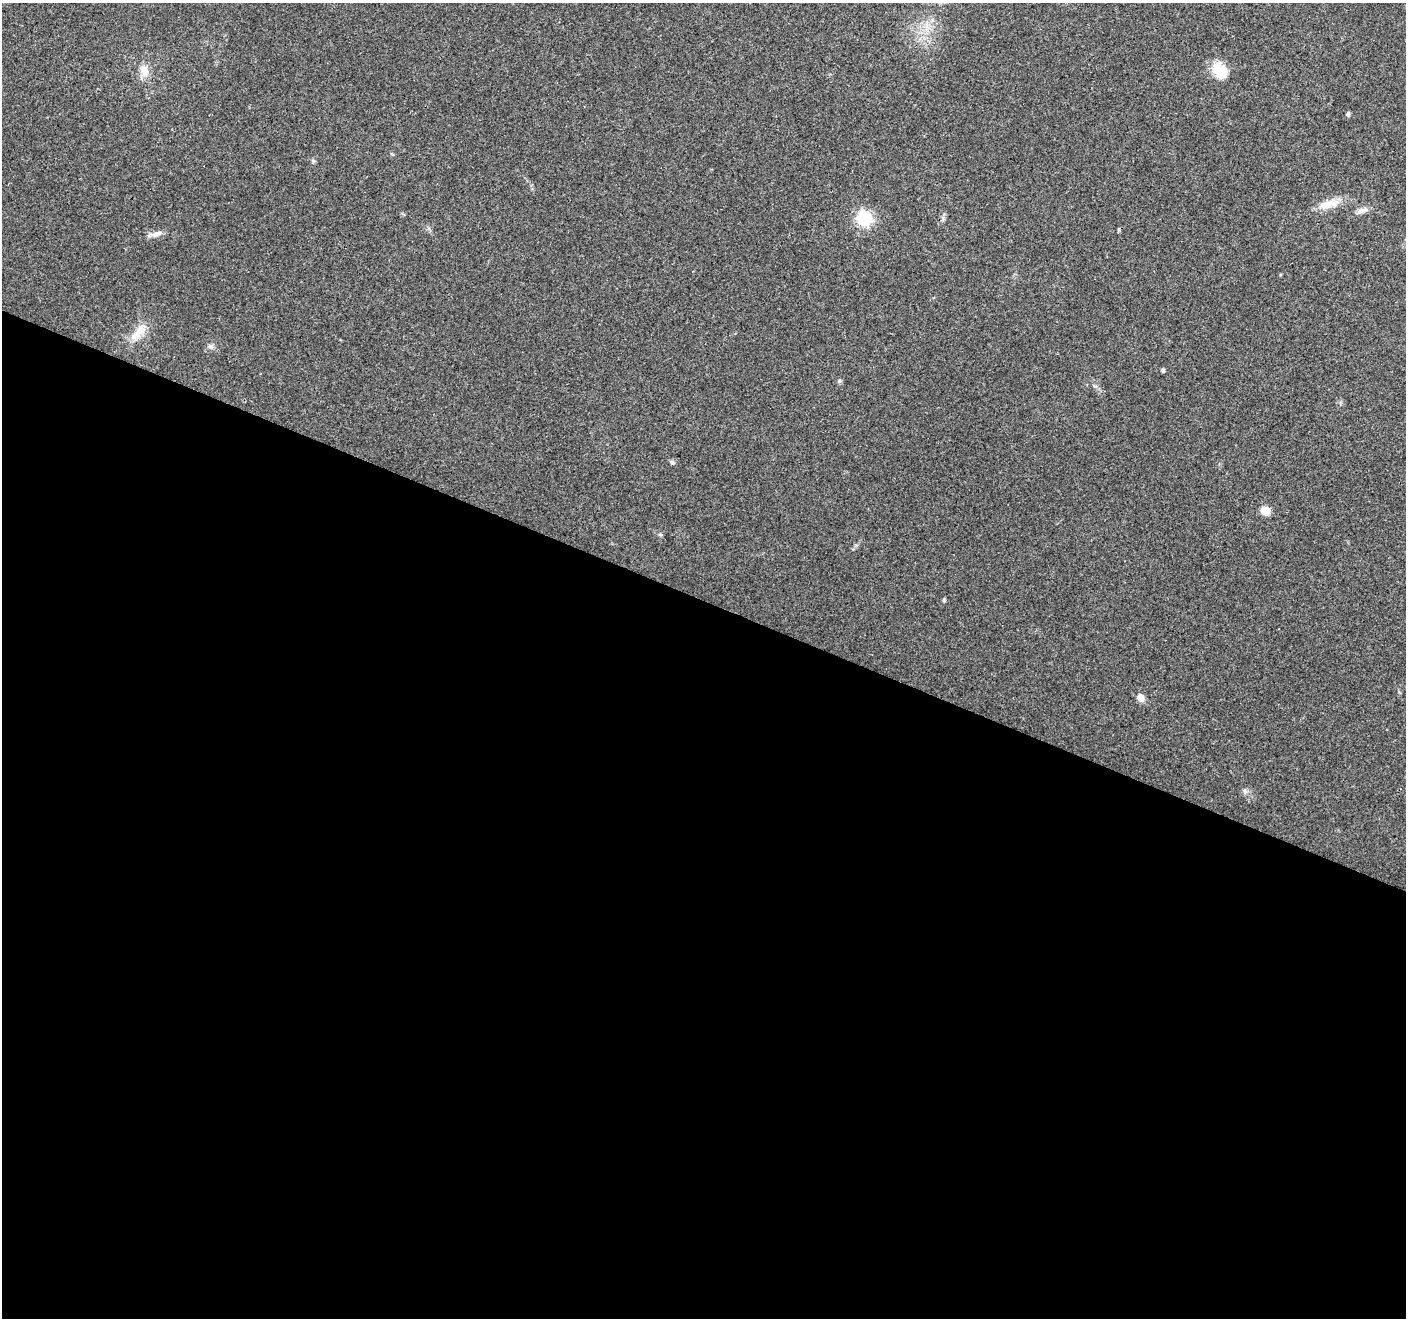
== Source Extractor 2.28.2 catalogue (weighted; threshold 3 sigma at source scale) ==
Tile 14 of 4 x 4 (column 2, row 4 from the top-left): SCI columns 1412-2815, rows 211-1526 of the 5633 x 5752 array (HDU 1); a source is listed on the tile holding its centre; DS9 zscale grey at full resolution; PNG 1408 x 1320 px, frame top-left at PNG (2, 3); no overlay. Shown black and unused: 55% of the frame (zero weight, under 3 of 4 exposures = <1% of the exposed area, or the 3 px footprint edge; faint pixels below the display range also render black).
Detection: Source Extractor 2.28.2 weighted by HDU 2 'WHT'; one run over the whole footprint, this tile lists its part. Background 0.0481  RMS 0.0039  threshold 0.0174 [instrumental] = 3 sigma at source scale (4.5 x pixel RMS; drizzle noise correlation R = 1.50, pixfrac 1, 0.0396/0.0396 arcsec/px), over >= 5 px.
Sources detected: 17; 1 inside a brighter listed object's ellipse — not listed separately; the other 16 listed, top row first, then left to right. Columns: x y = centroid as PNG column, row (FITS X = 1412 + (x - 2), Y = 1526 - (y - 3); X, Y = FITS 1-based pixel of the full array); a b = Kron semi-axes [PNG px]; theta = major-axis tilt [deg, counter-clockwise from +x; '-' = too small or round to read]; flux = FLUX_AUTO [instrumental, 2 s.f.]
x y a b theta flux
144 71 16 10 -57 3.9
1220 71 22 14 -50 8.9
1348 114 6 4 -77 0.66
1328 204 32 9 13 6.2
1362 210 15 7 13 2.1
864 218 7 6 - 87
157 234 17 7 16 2.4
137 335 20 11 48 5.5
211 346 7 7 - 1.2
1163 370 4 4 - 0.85
672 462 8 5 -16 0.8
1265 511 10 8 -43 4.2
660 534 6 4 -1 0.52
944 600 5 4 - 0.6
1140 697 7 6 - 3.6
1245 791 8 6 -70 1
Unlisted compact peaks at least as high as the median listed source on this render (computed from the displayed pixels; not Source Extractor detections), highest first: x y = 839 381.